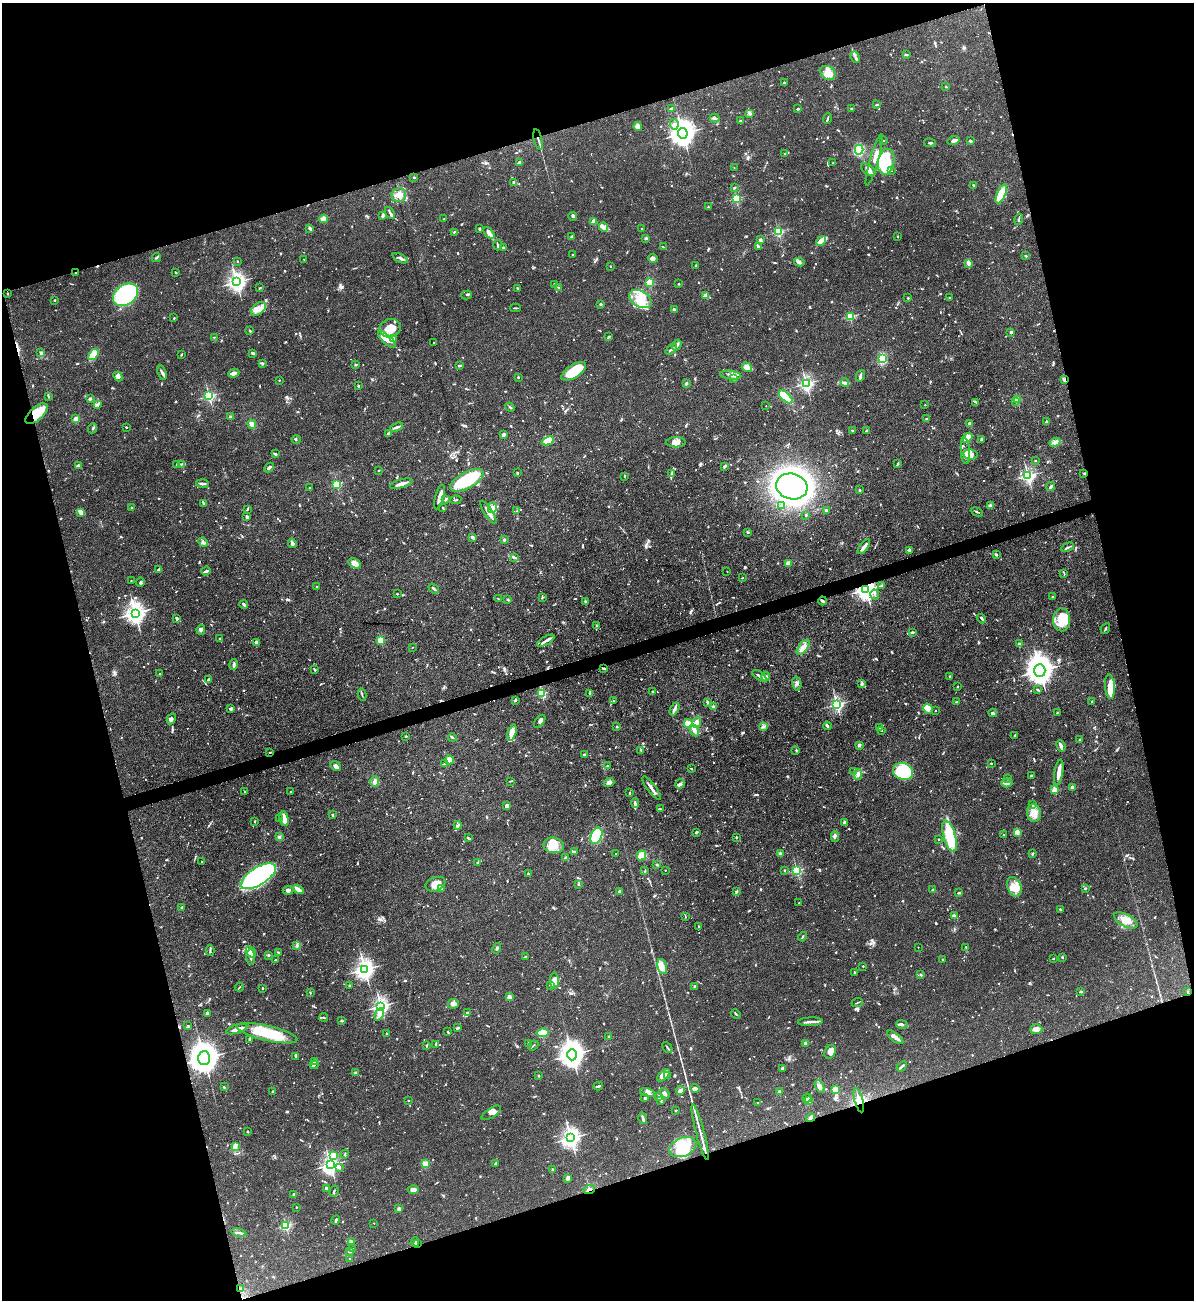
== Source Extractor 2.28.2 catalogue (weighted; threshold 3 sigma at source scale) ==
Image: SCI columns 142-4908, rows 1-5191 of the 5172 x 5191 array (HDU 1 of 3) = the unmasked area's bounding box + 8 px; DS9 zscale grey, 4 x 4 block average (1 PNG px = mean of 4 x 4 image px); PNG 1196 x 1302 px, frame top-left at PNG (2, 3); each listed source drawn as its Kron ellipse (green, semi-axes under 4 px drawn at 4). Shown black and unused: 34% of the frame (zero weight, under 3 of 5 exposures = <1% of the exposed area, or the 3 px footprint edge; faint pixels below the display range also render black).
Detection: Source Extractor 2.28.2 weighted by HDU 2 'WHT'. Background 0.0757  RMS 0.0041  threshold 0.0185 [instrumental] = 3 sigma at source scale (4.5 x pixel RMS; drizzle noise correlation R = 1.50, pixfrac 1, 0.05/0.05 arcsec/px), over >= 5 px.
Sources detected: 1548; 12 too faint to see at this stretch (4 x 4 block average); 6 inside a brighter object's white glare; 10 cosmic-ray / hot-pixel residue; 2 long thin detections or spike segments (spike, bleed or trail) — neither listed nor drawn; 39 coinciding with a brighter row at this scale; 111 inside a brighter listed object's ellipse — not listed separately; of the other 1368, all 500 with FLUX_AUTO >= 2.21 (the completeness limit of this list) listed and drawn (868 fainter detections not listed), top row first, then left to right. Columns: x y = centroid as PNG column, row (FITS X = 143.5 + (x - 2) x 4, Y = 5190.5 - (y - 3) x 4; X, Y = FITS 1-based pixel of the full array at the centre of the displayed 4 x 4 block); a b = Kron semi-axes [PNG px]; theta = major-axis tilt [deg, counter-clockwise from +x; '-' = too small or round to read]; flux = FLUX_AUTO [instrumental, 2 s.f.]
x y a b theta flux
907 55 3 2 - 2.9
855 57 6 2 -64 4.8
828 73 8 6 -36 43
784 83 2 2 - 7.1
946 87 2 2 - 6.8
876 105 3 2 - 2.9
672 108 4 2 - 7.3
852 108 3 2 - 2.5
798 109 2 2 - 4.3
749 113 3 2 - 3
715 118 5 3 - 5.1
827 119 5 2 - 4.2
740 121 2 2 - 4.4
674 124 5 3 - 8.2
638 127 4 3 - 16
683 133 5 4 - 2500
538 139 10 2 -75 6.8
953 140 6 3 17 7.7
884 141 2 2 - 2.8
971 141 3 2 - 5.7
930 143 6 2 -11 3.5
859 150 5 3 - 170
785 154 2 2 - 3.9
874 160 27 2 74 16
519 162 4 2 - 7.6
886 162 13 8 78 180
833 163 2 2 - 4.4
734 167 2 2 - 2.5
868 170 8 4 -37 10
891 171 2 2 - 2.4
414 177 2 2 - 3.7
514 182 3 2 - 7.2
973 185 2 2 - 2.5
735 188 3 2 - 3.3
1001 194 10 4 65 120
399 195 7 6 - 22
736 198 2 2 - 290
708 207 2 2 - 2.7
390 213 6 2 -55 5.2
383 216 4 3 - 4.7
573 216 4 2 - 3.5
323 219 4 2 - 5.3
444 219 2 2 - 3.3
1019 219 6 2 74 3.6
594 221 2 2 - 84
604 227 5 4 - 9.2
309 228 3 3 - 4.5
642 228 2 2 - 5.5
480 229 3 2 - 3.9
454 232 2 2 - 2.7
778 232 2 2 - 280
489 233 7 4 -49 13
897 236 2 2 - 6.3
571 237 3 2 - 4.3
646 238 4 3 - 4.1
760 240 3 3 - 5.2
821 241 5 2 - 50
497 245 5 2 - 4.1
758 246 4 3 - 4.5
663 247 3 2 - 2.6
503 248 2 2 - 16
573 255 2 2 - 6.1
1026 256 2 2 - 3.6
156 257 5 2 - 4.7
400 258 8 3 -26 8.6
653 258 5 4 - 7.6
304 259 2 2 - 2.6
238 261 2 2 - 2.2
799 262 5 3 - 5.9
969 263 2 2 - 14
610 266 2 2 - 7.2
695 266 3 2 - 3.2
75 273 2 2 - 4.2
175 273 2 2 - 2.3
237 282 3 3 - 1200
649 282 2 2 - 180
555 284 3 2 - 2.7
678 284 2 2 - 2.8
558 287 2 2 - 3.3
260 288 3 2 - 2.7
517 288 3 2 - 3.8
8 294 2 2 - 2.6
125 295 13 10 36 410
467 295 5 2 - 3.4
706 296 2 2 - 83
908 298 2 2 - 6.7
949 298 2 2 - 7.2
640 299 12 7 -29 46
55 300 2 2 - 8.2
601 304 2 2 - 18
515 308 5 2 - 3.4
259 309 8 5 39 20
674 310 3 2 - 5.4
850 316 2 2 - 160
174 318 2 2 - 2.4
390 328 11 9 19 42
250 331 2 2 - 3.9
1011 332 2 2 - 20
609 336 4 2 - 2.4
214 337 3 2 - 2.6
387 339 11 4 -43 18
394 339 2 2 - 2.4
433 343 2 2 - 2.7
677 345 6 3 58 7.7
671 349 6 2 38 7.1
41 353 2 2 - 6.1
253 353 3 2 - 5.6
93 354 6 4 54 64
181 355 3 2 - 2.4
882 359 4 3 - 55
262 363 2 2 - 5.6
356 365 2 2 - 3.3
459 366 3 2 - 8.1
747 367 5 3 - 18
574 371 14 6 33 82
162 373 7 3 -72 6.9
234 373 6 3 20 14
731 375 10 3 -7 12
118 376 5 3 - 13
860 376 6 3 73 6.7
518 377 2 2 - 10
734 379 3 2 - 2.4
279 380 2 2 - 2.9
1064 380 4 2 - 6.3
686 383 3 2 - 7.2
806 383 2 2 - 710
845 383 4 3 - 5
358 386 2 2 - 3
48 396 3 2 - 2.8
209 396 2 2 - 460
786 397 8 4 -42 100
90 399 4 3 - 4.7
1017 400 2 2 - 99
1015 401 3 2 - 4.3
976 402 4 2 - 2.9
97 404 3 2 - 2.9
925 405 2 2 - 3.8
766 406 2 2 - 2.4
510 407 5 2 - 4.6
36 414 14 6 42 59
230 417 2 2 - 19
76 419 3 3 - 15
926 419 3 2 - 3.4
1046 422 2 2 - 6
969 423 2 2 - 18
252 424 5 3 - 13
126 427 2 2 - 2.4
397 427 7 2 19 7.4
93 428 5 3 - 4.5
852 431 2 2 - 3
867 431 2 2 - 18
389 433 3 2 - 2.6
503 435 3 3 - 9.6
967 438 6 3 39 32
296 439 5 2 - 2.5
981 440 4 3 - 4.6
548 441 6 3 25 54
676 442 10 5 0 22
1055 442 6 3 26 10
965 451 13 4 -86 18
275 454 3 2 - 4.9
970 455 7 5 -12 16
1035 461 2 2 - 5.2
181 464 3 2 - 2.5
898 464 4 2 - 2.7
177 465 2 2 - 9
78 466 2 2 - 10
725 466 3 2 - 4.5
269 468 5 2 - 6.4
378 470 2 2 - 2.5
517 473 2 2 - 6.1
1084 473 3 2 - 2.6
671 474 3 2 - 3.4
625 476 3 2 - 2.3
1028 476 2 2 - 620
467 480 18 8 28 190
203 483 6 2 -1 7.6
337 484 2 2 - 210
401 484 12 2 15 19
792 486 16 13 -16 2600
1051 486 5 2 - 5.9
310 488 2 2 - 8.4
860 490 2 2 - 3.2
440 497 13 2 74 19
445 500 3 2 - 3.8
455 500 6 2 9 3
203 504 3 2 - 4.8
781 506 2 2 - 4
990 506 4 3 - 8.9
132 508 3 2 - 4
443 508 3 2 - 2.8
492 508 5 2 - 6.2
247 509 3 2 - 2.3
517 511 3 2 - 2.2
826 511 2 2 - 18
81 512 4 3 - 16
488 512 13 2 -58 19
977 512 6 2 -23 3.2
806 515 2 2 - 3.5
247 517 3 2 - 5.5
747 532 4 2 - 2.3
473 537 4 2 - 15
504 540 2 2 - 18
203 542 5 2 - 4.9
292 543 5 3 - 5.1
864 547 9 3 53 10
1067 547 7 2 26 4.4
910 550 3 3 - 6.2
996 555 4 2 - 4.1
514 557 4 2 - 11
354 563 6 4 -30 26
788 563 2 2 - 52
159 569 4 2 - 7.6
206 571 5 2 - 8.1
727 571 2 2 - 2.5
1064 573 3 2 - 2.3
742 578 2 2 - 2.2
131 581 2 2 - 3.6
140 582 4 2 - 3.9
882 585 3 3 - 3.4
317 587 2 2 - 6.4
434 589 6 2 -37 5.4
866 589 3 3 - 1600
397 594 2 2 - 2.2
875 594 5 2 - 3.8
1053 597 2 2 - 6.7
542 598 2 2 - 2.4
498 599 3 2 - 3.3
508 599 2 2 - 4.3
822 601 4 2 - 5.9
585 602 4 2 - 4.1
244 604 4 2 - 4.8
135 613 3 3 - 1400
177 618 3 2 - 5.1
982 619 5 2 - 4.9
1062 620 11 8 -89 74
596 626 4 2 - 2.5
1105 629 6 2 61 3.1
201 630 5 3 - 5.6
912 632 3 2 - 4.2
220 639 3 2 - 2.7
381 640 2 2 - 150
546 641 9 2 29 9.4
256 642 4 2 - 13
1019 644 3 2 - 4.7
412 647 2 2 - 4
803 647 9 3 53 24
234 665 5 3 - 5.2
603 668 3 2 - 2.5
314 669 3 2 - 4.7
1040 671 6 5 - 3100
159 674 2 2 - 2.6
759 676 8 2 -35 8.6
766 677 4 3 - 5.5
950 677 3 2 - 2.3
208 679 3 2 - 3.8
797 684 7 4 -77 9.3
861 684 3 2 - 2.6
957 687 2 2 - 2.3
1110 687 12 5 -85 31
1037 689 2 2 - 2.4
652 691 2 2 - 3
542 693 2 2 - 230
590 693 3 2 - 2.4
362 695 6 2 -81 3.2
515 700 3 3 - 2.9
613 701 2 2 - 2.9
707 702 3 2 - 5.5
957 702 3 2 - 3.5
1092 702 3 2 - 3.5
837 704 2 2 - 610
713 707 3 3 - 4.1
231 709 3 2 - 6.3
674 709 7 3 63 9.3
928 709 5 4 - 24
935 711 2 2 - 2.8
993 713 4 2 - 3.9
1057 713 3 2 - 2.3
171 719 6 3 60 5.9
540 721 7 4 52 8.1
697 722 6 3 64 10
688 724 4 3 - 22
763 726 4 2 - 4.1
827 726 4 2 - 3.4
617 727 2 2 - 7.6
880 728 3 2 - 2.6
694 730 6 3 -64 13
881 730 2 2 - 14
512 732 8 3 75 36
406 736 3 2 - 2.5
1015 736 3 2 - 2.8
452 738 4 2 - 3
1079 740 3 2 - 2.4
859 745 2 2 - 26
1061 746 6 2 -66 11
641 750 2 2 - 3.3
796 750 3 2 - 2.7
270 752 2 2 - 2.7
585 755 2 2 - 3.9
449 760 4 3 - 19
991 763 2 2 - 6.9
444 764 3 2 - 2.8
336 766 5 4 - 9.5
607 766 2 2 - 3.3
691 769 3 2 - 2.2
854 771 2 2 - 3.6
903 771 10 8 -20 170
1059 772 13 3 81 26
858 774 5 4 - 8.5
1032 776 2 2 - 21
1007 778 2 2 - 2.5
510 781 3 2 - 2.4
375 782 5 3 - 11
609 783 5 4 - 9.2
1007 783 6 3 15 9.3
680 784 5 3 - 6.9
1072 787 2 2 - 25
651 788 14 2 -54 16
1054 790 2 2 - 100
244 791 2 2 - 3.3
291 792 2 2 - 7.2
630 793 3 2 - 3.8
635 803 5 2 - 5.7
1033 804 2 2 - 5
507 806 4 3 - 11
660 809 2 2 - 3
1034 813 9 7 -80 23
332 815 2 2 - 5.8
284 818 8 4 -77 30
279 819 3 2 - 2.9
255 821 2 2 - 2.9
845 822 3 2 - 6.5
458 825 4 2 - 4.7
696 832 3 2 - 3.4
1017 832 2 2 - 75
1003 835 2 2 - 4.7
596 836 9 5 68 95
835 836 5 3 - 4.8
950 836 16 6 -73 94
279 837 4 3 - 4.1
737 837 2 2 - 5.4
468 838 3 2 - 3.3
939 839 2 2 - 4
554 845 10 8 -12 44
575 851 4 2 - 2.7
780 853 2 2 - 19
616 854 2 2 - 2.6
1032 854 4 2 - 2.3
641 855 5 4 - 29
566 858 2 2 - 25
202 862 2 2 - 2.4
477 863 3 2 - 2.6
657 865 2 2 - 10
665 870 2 2 - 2.3
784 870 2 2 - 2.4
797 870 2 2 - 330
645 871 3 2 - 3.8
528 873 3 2 - 2.6
258 876 20 9 32 690
435 884 10 6 23 23
579 884 2 2 - 6.5
1014 887 10 6 -68 25
1085 888 2 2 - 3.9
298 889 6 3 -33 13
442 889 2 2 - 18
288 890 5 3 - 6
933 890 2 2 - 17
620 891 2 2 - 37
736 891 3 2 - 4.2
959 893 3 2 - 2.7
799 903 2 2 - 2.2
182 907 2 2 - 4.1
1060 909 2 2 - 10
954 916 3 2 - 9.3
685 917 4 2 - 2.3
1126 920 13 6 -27 29
699 926 3 2 - 2.3
803 937 5 2 - 2.4
297 945 3 2 - 2.3
918 947 2 2 - 2.2
966 947 2 2 - 2.3
497 948 5 2 - 4.5
210 951 5 2 - 3.9
251 952 6 3 -59 27
278 952 2 2 - 4
268 955 3 2 - 4.4
251 957 8 2 -87 7.1
525 957 3 2 - 4
1062 957 2 2 - 4.5
1053 959 2 2 - 8.6
276 960 3 2 - 2.8
942 960 3 2 - 2.3
662 966 8 4 -75 16
863 966 2 2 - 6.9
365 969 3 3 - 1400
855 972 3 2 - 2.3
921 975 3 2 - 3
554 981 8 4 -88 20
350 985 2 2 - 8.7
550 985 3 2 - 2.3
695 986 2 2 - 4.8
239 987 4 2 - 3
263 988 2 2 - 2.4
1081 992 2 2 - 5.1
1188 992 3 2 - 2.3
310 993 2 2 - 2.9
509 997 3 3 - 7.2
857 1003 6 2 24 2.4
453 1004 5 4 - 11
381 1006 3 2 - 990
468 1012 4 2 - 3.4
207 1014 4 3 - 5.4
379 1014 7 3 63 8.1
736 1014 5 2 - 3.5
324 1017 4 2 - 2.8
342 1020 3 2 - 2.6
810 1022 12 2 2 13
902 1024 6 3 -12 7.1
188 1026 3 2 - 2.3
458 1028 4 2 - 5.2
237 1029 11 2 16 17
1036 1029 6 5 - 11
448 1032 3 2 - 2.5
267 1033 31 7 -13 120
386 1033 2 2 - 3.7
542 1033 6 4 7 70
609 1037 3 2 - 2.7
895 1037 9 3 -37 10
250 1039 3 2 - 10
529 1043 3 2 - 5.6
805 1043 2 2 - 33
436 1044 3 2 - 2.7
533 1045 6 2 42 2.4
426 1046 3 2 - 2.6
667 1047 6 2 -50 3.6
830 1052 7 5 67 17
572 1055 5 5 - 2400
295 1056 3 2 - 3.8
204 1058 7 6 - 3600
314 1062 3 2 - 3.5
314 1065 4 2 - 4
902 1066 6 2 41 7.9
782 1068 3 2 - 4.2
355 1072 3 2 - 2.4
663 1075 8 3 44 40
539 1076 2 2 - 9.3
667 1076 3 2 - 2.8
598 1086 5 2 - 4.9
820 1086 7 4 -63 13
224 1087 2 2 - 8.6
695 1088 5 3 - 6.4
835 1089 2 2 - 89
273 1091 2 2 - 7.7
680 1091 4 2 - 12
779 1092 2 2 - 29
647 1093 7 3 -15 8.8
665 1093 6 2 -54 7.1
658 1097 3 2 - 4.8
645 1098 2 2 - 16
807 1098 4 2 - 3.4
809 1100 4 2 - 3
859 1100 12 2 -76 12
409 1101 2 2 - 2.8
660 1101 3 2 - 3.9
758 1102 2 2 - 2.7
676 1110 2 2 - 11
491 1113 11 4 34 12
643 1118 6 2 -75 8.7
811 1118 4 3 - 11
247 1131 2 2 - 2.6
700 1132 28 2 -75 18
571 1138 3 3 - 1300
236 1147 2 2 - 2.3
683 1147 14 9 24 62
345 1154 4 2 - 2.7
333 1156 2 2 - 74
495 1163 3 2 - 3
425 1164 3 3 - 24
330 1165 3 3 - 1100
339 1167 4 2 - 3.3
552 1170 3 2 - 3.5
568 1179 3 2 - 3.2
326 1188 2 2 - 16
589 1189 6 3 18 6.7
413 1190 5 4 - 9.8
334 1191 6 2 68 3.7
294 1195 2 2 - 27
296 1207 2 2 - 4.8
399 1209 2 2 - 41
336 1220 4 2 - 3.9
374 1223 2 2 - 2.7
286 1226 2 2 - 330
239 1233 7 2 -12 5.6
351 1242 4 4 - 6.3
415 1242 5 2 - 4.9
417 1243 2 2 - 2.6
352 1249 2 2 - 2.5
350 1251 2 2 - 27
350 1259 2 2 - 5.3
240 1288 2 2 - 2.5
Overlapping masked pixels (flux is a lower limit): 14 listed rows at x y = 538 139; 75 273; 1064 380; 36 414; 1084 473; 866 589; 822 601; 270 752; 204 1058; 859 1100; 811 1118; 589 1189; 417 1243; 240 1288
Diffuse or blended objects may show on this block-average render without a row.